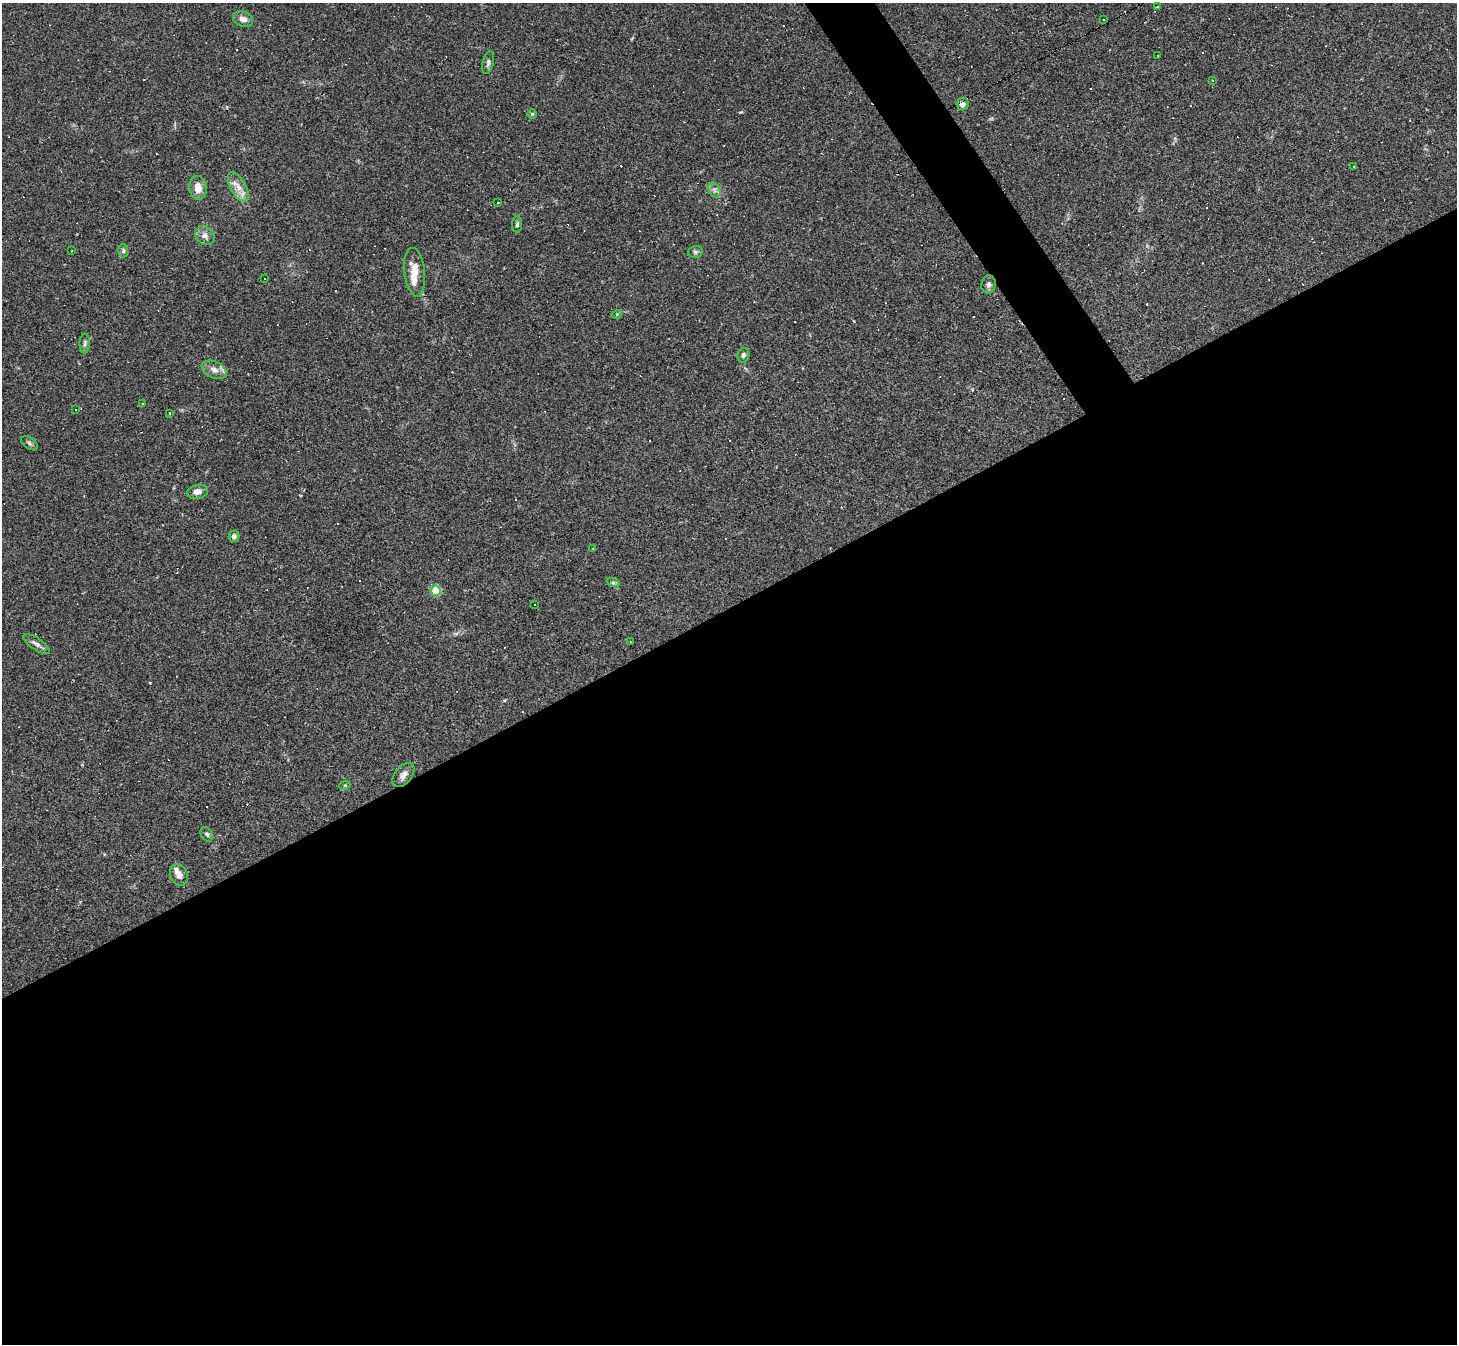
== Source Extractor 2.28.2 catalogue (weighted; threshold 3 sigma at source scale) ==
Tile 15 of 4 x 4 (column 3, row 4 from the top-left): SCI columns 2910-4364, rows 290-1631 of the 5818 x 5809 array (HDU 1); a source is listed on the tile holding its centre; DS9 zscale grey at full resolution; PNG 1459 x 1346 px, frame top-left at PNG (2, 3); each listed source drawn as its Kron ellipse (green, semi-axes under 4 px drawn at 4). Shown black and unused: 56% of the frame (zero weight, under 2 of 3 exposures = <1% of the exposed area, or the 3 px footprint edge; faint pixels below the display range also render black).
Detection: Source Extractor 2.28.2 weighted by HDU 2 'WHT'; one run over the whole footprint, this tile lists its part. Background 0.0487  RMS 0.0051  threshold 0.0227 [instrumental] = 3 sigma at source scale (4.5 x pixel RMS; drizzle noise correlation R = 1.50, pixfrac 1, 0.05/0.05 arcsec/px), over >= 5 px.
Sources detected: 78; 34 cosmic-ray / hot-pixel residue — neither listed nor drawn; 3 inside a brighter listed object's ellipse — not listed separately; the other 41 listed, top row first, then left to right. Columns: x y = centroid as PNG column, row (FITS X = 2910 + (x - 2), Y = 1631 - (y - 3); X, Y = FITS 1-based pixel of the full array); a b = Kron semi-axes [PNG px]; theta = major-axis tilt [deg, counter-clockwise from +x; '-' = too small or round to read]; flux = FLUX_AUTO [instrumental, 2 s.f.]
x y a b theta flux
1157 7 3 2 - 0.44
243 19 10 7 -19 3.1
1103 19 2 2 - 0.4
1157 55 2 2 - 0.44
488 62 12 5 76 1.6
1212 80 3 2 - 0.36
962 104 6 6 - 2.5
532 114 5 4 - 0.62
1353 166 2 2 - 0.35
238 187 16 7 -61 4.6
198 188 12 8 -84 5.3
714 190 8 5 -60 1.7
498 202 3 2 - 0.6
517 224 8 5 87 0.99
205 236 10 8 -43 3
71 251 3 2 - 0.32
123 251 7 5 -89 0.94
695 252 7 5 15 1.1
415 272 24 10 -83 8.5
265 279 2 2 - 0.35
988 284 9 7 79 1.6
617 314 5 3 - 0.43
85 343 10 5 88 1.3
743 355 7 6 - 1.2
214 370 13 8 -25 3.5
142 403 3 3 - 1.5
75 409 2 2 - 0.36
169 414 4 2 - 0.55
29 443 9 5 -35 1.2
197 492 10 7 13 3
234 536 6 5 - 1.7
592 548 2 2 - 0.27
613 582 6 4 -19 0.84
436 591 5 5 - 25
534 604 3 2 - 0.65
630 642 3 2 - 0.36
36 644 15 6 -34 2.1
403 775 14 8 50 2.9
345 785 5 3 - 0.46
207 834 8 5 -56 1.1
179 875 11 8 -64 2.8
Overlapping masked pixels (flux is a lower limit): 1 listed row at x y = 962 104